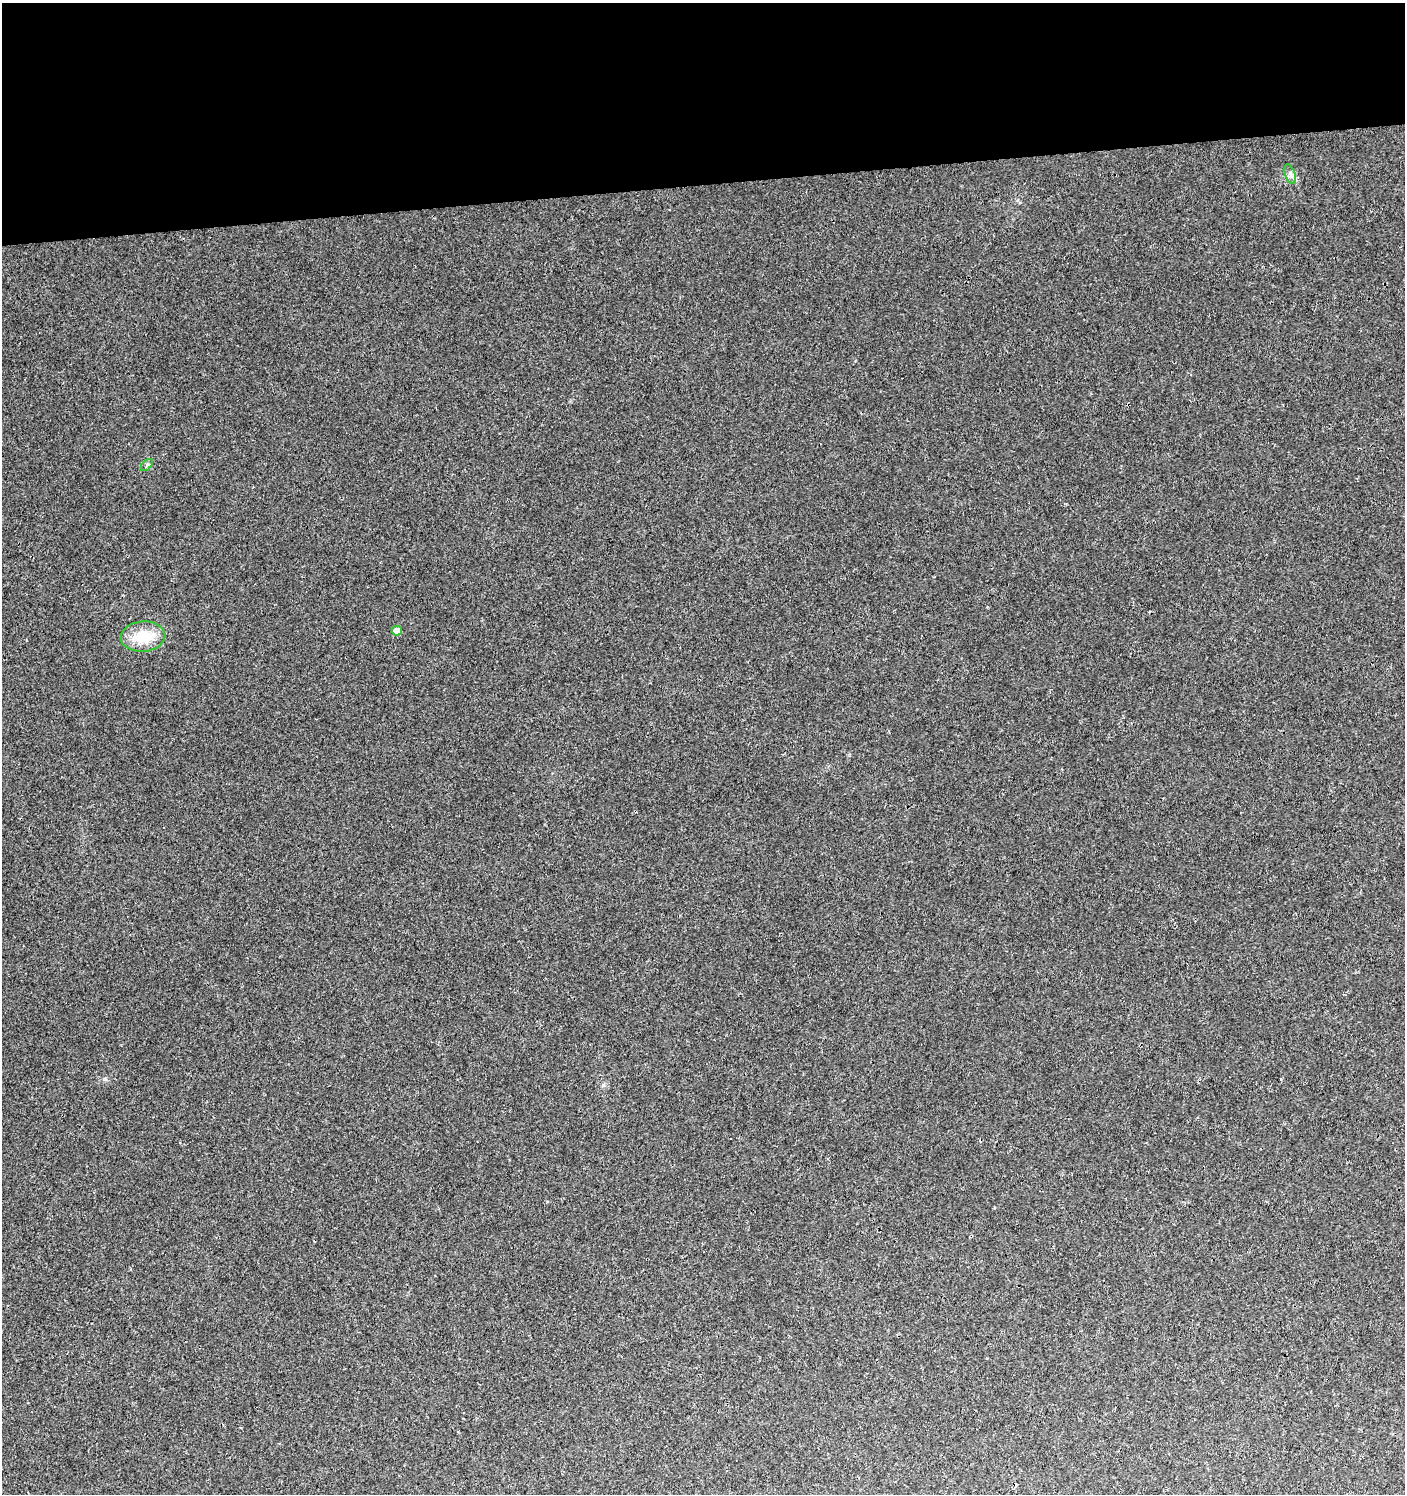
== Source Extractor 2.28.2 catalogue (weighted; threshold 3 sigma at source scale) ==
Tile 2 of 3 x 3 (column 2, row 1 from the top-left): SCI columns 1412-2814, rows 3027-4518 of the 4266 x 4562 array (HDU 1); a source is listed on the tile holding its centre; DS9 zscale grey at full resolution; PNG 1407 x 1496 px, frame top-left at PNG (2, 3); each listed source drawn as its Kron ellipse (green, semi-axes under 4 px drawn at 4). Shown black and unused: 12% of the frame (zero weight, under 3 of 4 exposures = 4% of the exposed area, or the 3 px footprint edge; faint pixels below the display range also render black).
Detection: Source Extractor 2.28.2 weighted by HDU 2 'WHT'; one run over the whole footprint, this tile lists its part. Background 0.00421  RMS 0.0021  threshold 0.00923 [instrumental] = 3 sigma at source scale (4.5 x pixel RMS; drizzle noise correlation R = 1.50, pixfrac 1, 0.0396/0.0396 arcsec/px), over >= 5 px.
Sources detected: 4; all 4 listed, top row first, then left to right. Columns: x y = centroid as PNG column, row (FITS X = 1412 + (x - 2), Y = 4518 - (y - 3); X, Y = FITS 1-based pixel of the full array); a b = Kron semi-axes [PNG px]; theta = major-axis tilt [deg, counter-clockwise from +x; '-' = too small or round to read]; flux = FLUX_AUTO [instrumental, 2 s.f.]
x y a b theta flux
1290 174 10 5 -71 0.72
147 465 7 4 45 0.41
397 631 5 5 - 3
143 637 22 15 5 6.3